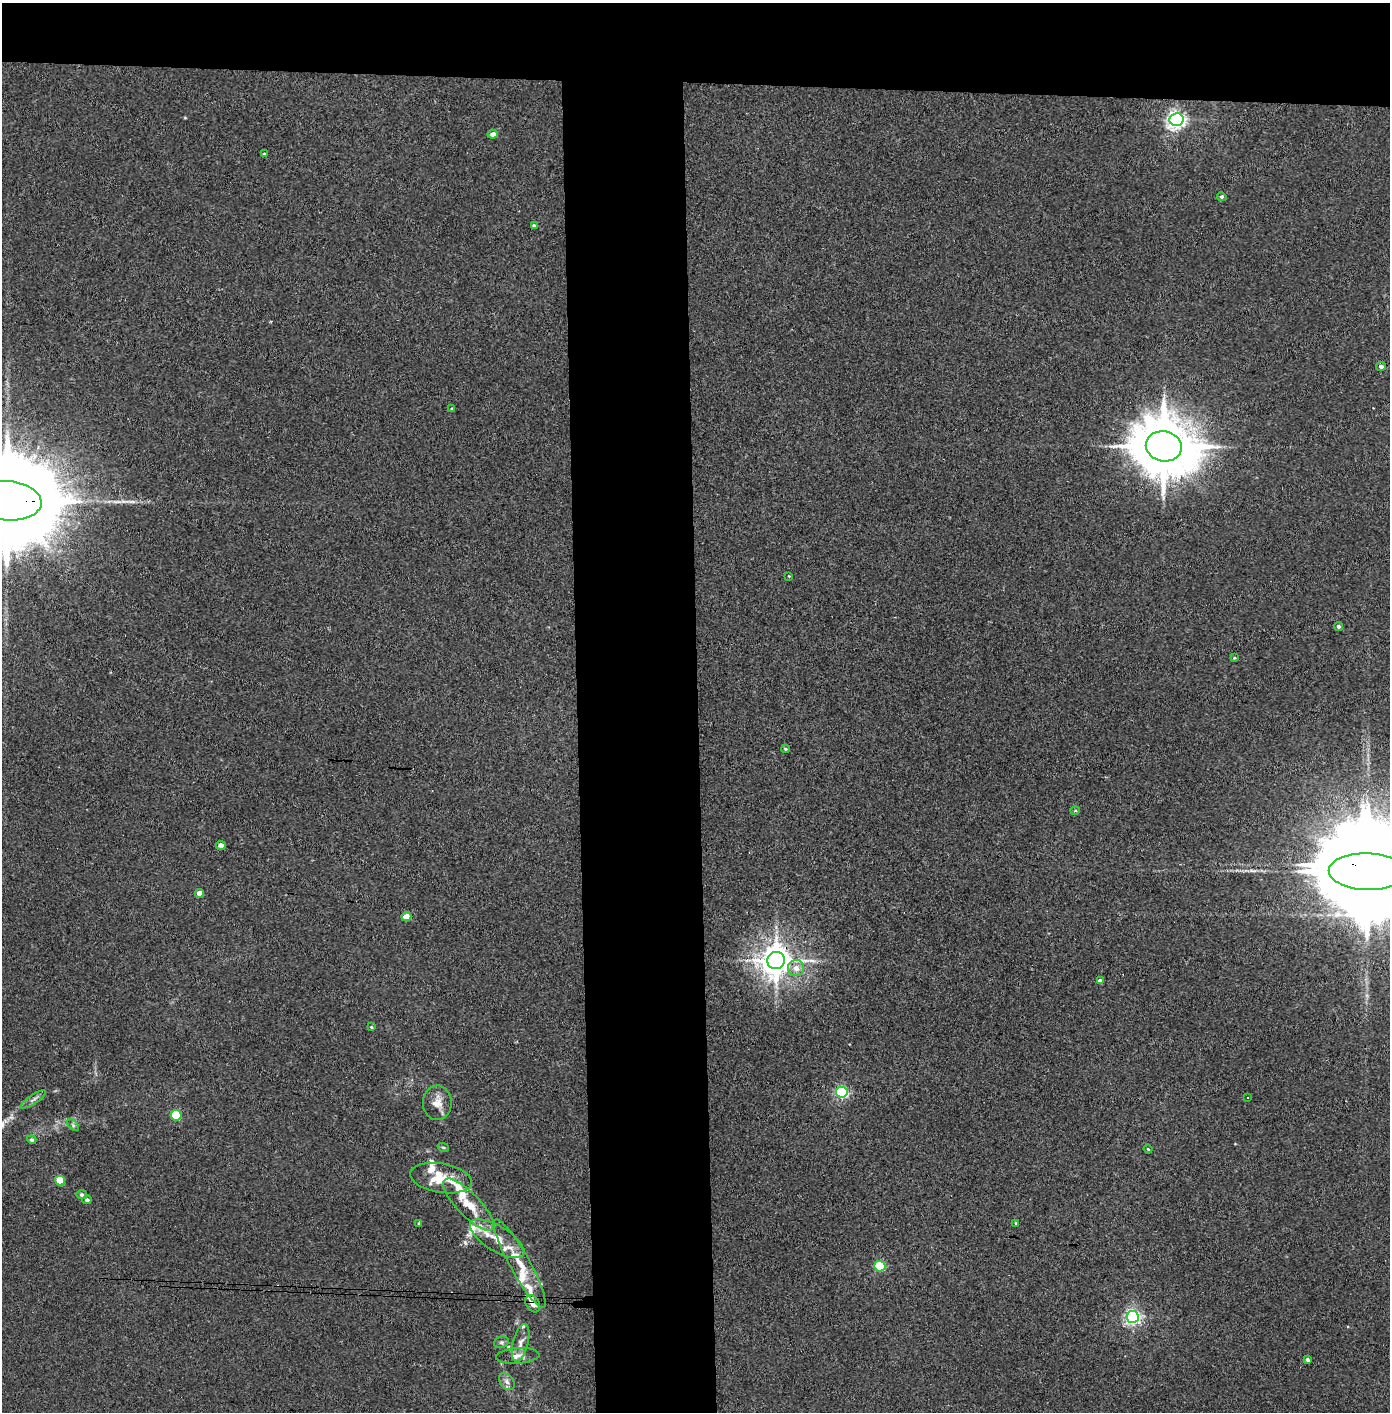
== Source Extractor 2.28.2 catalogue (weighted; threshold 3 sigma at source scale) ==
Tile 2 of 3 x 3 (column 2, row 1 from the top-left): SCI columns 1469-2856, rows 2825-4234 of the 4323 x 4241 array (HDU 1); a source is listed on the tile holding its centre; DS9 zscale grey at full resolution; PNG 1392 x 1414 px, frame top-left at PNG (2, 3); each listed source drawn as its Kron ellipse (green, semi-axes under 4 px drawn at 4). Shown black and unused: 14% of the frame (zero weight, under 3 of 4 exposures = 6% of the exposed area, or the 3 px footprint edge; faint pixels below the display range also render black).
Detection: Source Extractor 2.28.2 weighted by HDU 2 'WHT'; one run over the whole footprint, this tile lists its part. Background 0.045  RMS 0.0057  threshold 0.0257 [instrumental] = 3 sigma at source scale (4.5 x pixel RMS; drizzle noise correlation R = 1.50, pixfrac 1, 0.05/0.05 arcsec/px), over >= 5 px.
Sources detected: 59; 1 inside a brighter object's white glare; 1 cosmic-ray / hot-pixel residue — neither listed nor drawn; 9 inside a brighter listed object's ellipse — not listed separately; the other 48 listed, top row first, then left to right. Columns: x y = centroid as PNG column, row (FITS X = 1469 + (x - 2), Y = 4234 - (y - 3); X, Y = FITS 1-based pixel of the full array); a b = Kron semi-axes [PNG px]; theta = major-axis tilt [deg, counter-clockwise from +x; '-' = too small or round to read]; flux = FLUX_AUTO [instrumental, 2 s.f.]
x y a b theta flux
1177 120 7 6 - 240
493 134 5 4 - 2.8
264 154 4 4 - 0.74
1222 197 5 4 - 1
534 226 4 3 - 1.2
1381 366 5 4 - 1.6
452 409 4 4 - 0.58
1164 446 18 15 -12 4100
8 501 33 19 -4 20000
789 576 3 3 - 0.4
1338 626 5 4 - 1.1
1234 658 4 3 - 0.48
785 749 4 3 - 0.72
1075 811 5 3 - 0.59
221 845 5 4 - 2.5
1367 872 38 18 -2 21000
200 893 4 4 - 4.1
406 917 5 4 - 8.1
776 960 9 8 - 1000
796 968 8 8 - 4.2
1100 981 4 4 - 2.5
371 1027 4 3 - 0.49
842 1092 6 5 - 91
1248 1098 3 2 - 0.85
33 1100 15 4 34 2.1
437 1103 17 14 -88 6.7
176 1115 5 5 - 27
73 1125 7 4 -46 1
32 1140 5 4 - 1.1
443 1147 6 3 -19 0.66
1148 1149 4 3 - 0.52
441 1178 31 14 -10 17
60 1180 5 5 - 17
82 1195 5 4 - 1.3
87 1200 4 4 - 1.2
468 1204 34 11 -46 14
419 1223 4 3 - 0.55
1016 1223 4 3 - 0.58
497 1239 31 12 -31 13
520 1263 50 10 -61 15
880 1266 5 5 - 40
533 1304 9 6 -58 3.3
1133 1317 6 6 - 160
501 1342 7 5 20 1.3
521 1343 19 7 76 4.1
518 1356 22 8 4 4.2
1307 1360 4 3 - 1.3
507 1382 10 6 -52 2.3
Overlapping masked pixels (flux is a lower limit): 4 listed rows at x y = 8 501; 1367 872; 776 960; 533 1304
Isophote crosses this tile's border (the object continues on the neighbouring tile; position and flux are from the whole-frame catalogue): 2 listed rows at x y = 8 501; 1367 872